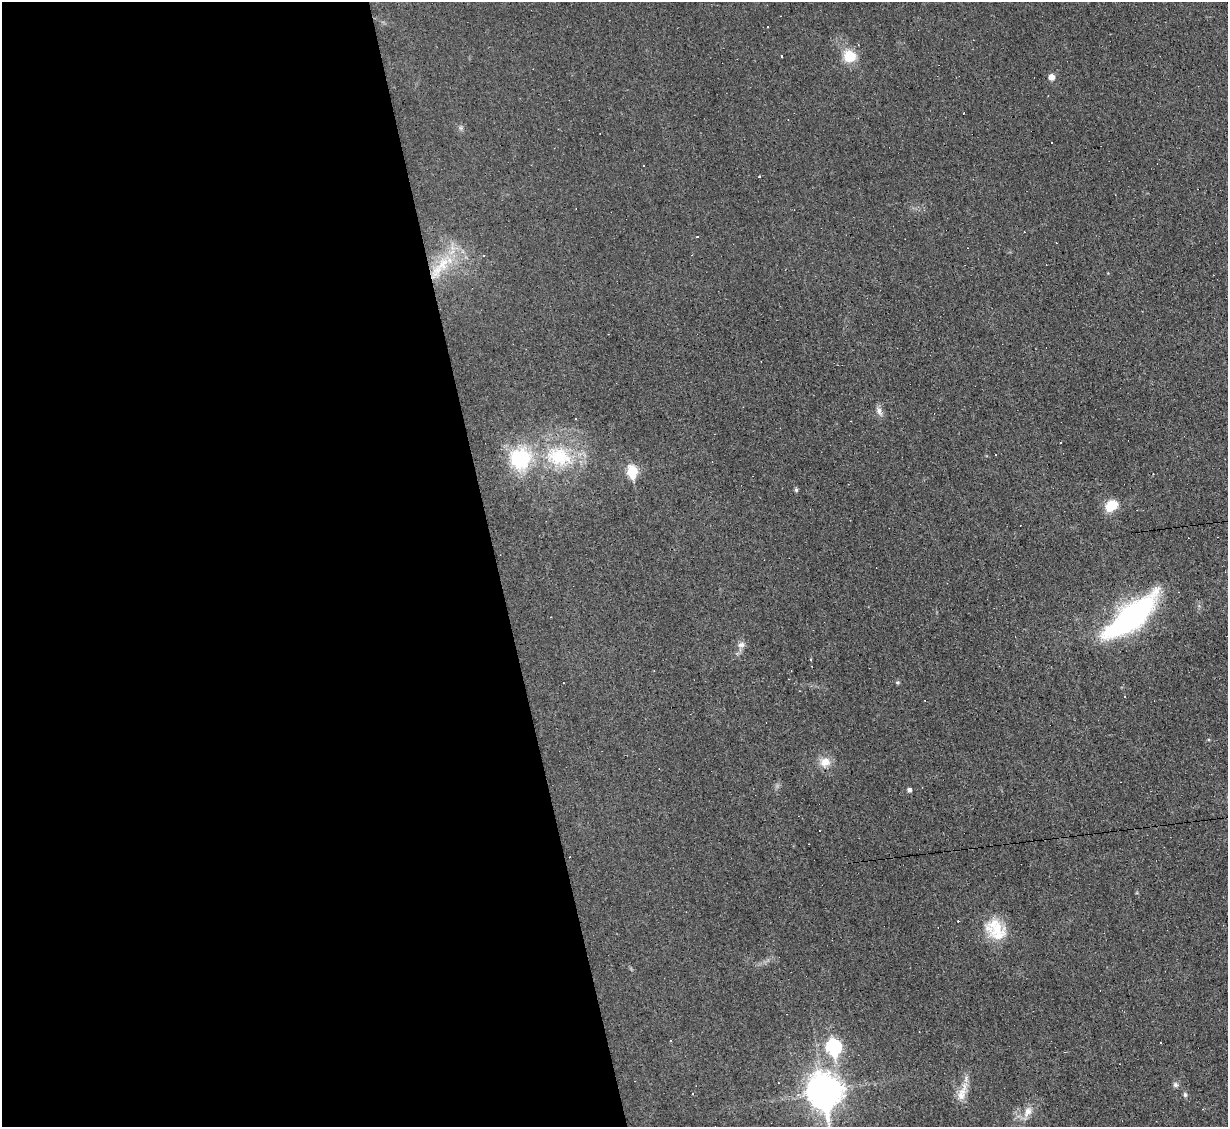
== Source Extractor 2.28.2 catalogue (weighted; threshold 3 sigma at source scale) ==
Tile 9 of 4 x 4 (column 1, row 3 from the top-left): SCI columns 1-1226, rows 1374-2498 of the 4905 x 4883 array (HDU 1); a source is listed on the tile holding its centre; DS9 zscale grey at full resolution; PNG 1230 x 1129 px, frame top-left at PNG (2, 2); no overlay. Shown black and unused: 40% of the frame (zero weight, under 3 of 4 exposures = <1% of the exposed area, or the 3 px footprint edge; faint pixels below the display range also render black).
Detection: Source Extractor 2.28.2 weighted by HDU 2 'WHT'; one run over the whole footprint, this tile lists its part. Background 0.0225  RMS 0.0042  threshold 0.0189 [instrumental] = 3 sigma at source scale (4.5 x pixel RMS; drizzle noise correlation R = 1.50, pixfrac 1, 0.05/0.05 arcsec/px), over >= 5 px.
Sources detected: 51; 1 inside a brighter object's white glare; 18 cosmic-ray / hot-pixel residue — not listed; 2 inside a brighter listed object's ellipse — not listed separately; the other 30 listed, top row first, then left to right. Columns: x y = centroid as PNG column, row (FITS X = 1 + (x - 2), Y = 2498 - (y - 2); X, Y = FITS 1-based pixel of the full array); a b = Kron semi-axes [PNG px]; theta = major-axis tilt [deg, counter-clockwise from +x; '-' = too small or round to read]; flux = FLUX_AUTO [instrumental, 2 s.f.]
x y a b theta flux
768 27 2 2 - 0.33
850 56 16 15 - 8.7
1051 77 5 5 - 3.5
461 128 7 4 -71 0.78
643 166 3 2 - 0.71
697 237 3 2 - 0.54
439 268 51 14 52 20
879 411 13 7 -62 2
576 419 2 2 - 0.32
996 455 3 2 - 0.5
559 456 42 29 -15 32
632 472 7 6 - 29
796 490 5 4 - 0.8
1111 506 15 11 35 7.9
1130 618 54 21 38 98
741 645 10 8 14 1.9
897 682 7 3 8 0.48
1125 696 3 3 - 0.31
1208 739 4 3 - 0.4
825 762 14 12 47 5
909 790 4 4 - 1.3
997 928 32 21 -13 13
1161 1042 3 2 - 0.38
833 1047 8 7 - 68
1175 1085 7 6 - 1.2
824 1092 13 10 -79 760
693 1094 3 2 - 0.3
961 1094 21 12 67 5.7
1185 1095 7 5 -88 0.87
1028 1112 17 10 64 4.3
Overlapping masked pixels (flux is a lower limit): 1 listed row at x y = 439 268
Isophote crosses this tile's border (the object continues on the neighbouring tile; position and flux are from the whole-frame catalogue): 1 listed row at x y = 824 1092